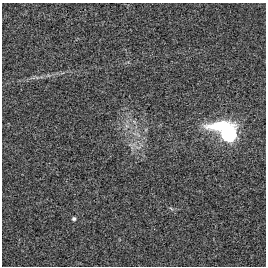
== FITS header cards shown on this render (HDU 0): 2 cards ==
NAXIS1  =                  264 / length of data axis 1
NAXIS2  =                  264 / length of data axis 2

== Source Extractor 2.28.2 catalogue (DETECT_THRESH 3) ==
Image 264 x 264 px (HDU 0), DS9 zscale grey, 1 PNG px = 1 image px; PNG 268 x 268 px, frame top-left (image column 1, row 264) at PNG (2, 3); no overlay
Background 8.67e-04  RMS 0.0067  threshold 0.02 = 3 sigma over >= 5 px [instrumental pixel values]
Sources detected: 5; all 5 listed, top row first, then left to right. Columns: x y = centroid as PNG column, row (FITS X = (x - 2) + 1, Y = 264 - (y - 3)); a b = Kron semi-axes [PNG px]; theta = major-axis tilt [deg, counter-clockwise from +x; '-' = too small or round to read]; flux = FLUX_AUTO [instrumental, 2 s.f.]
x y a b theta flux
127 126 7 4 -18 1.2
221 126 35 11 4 22
229 134 7 6 - 110
138 147 9 4 -5 1.2
74 219 5 4 - 0.92